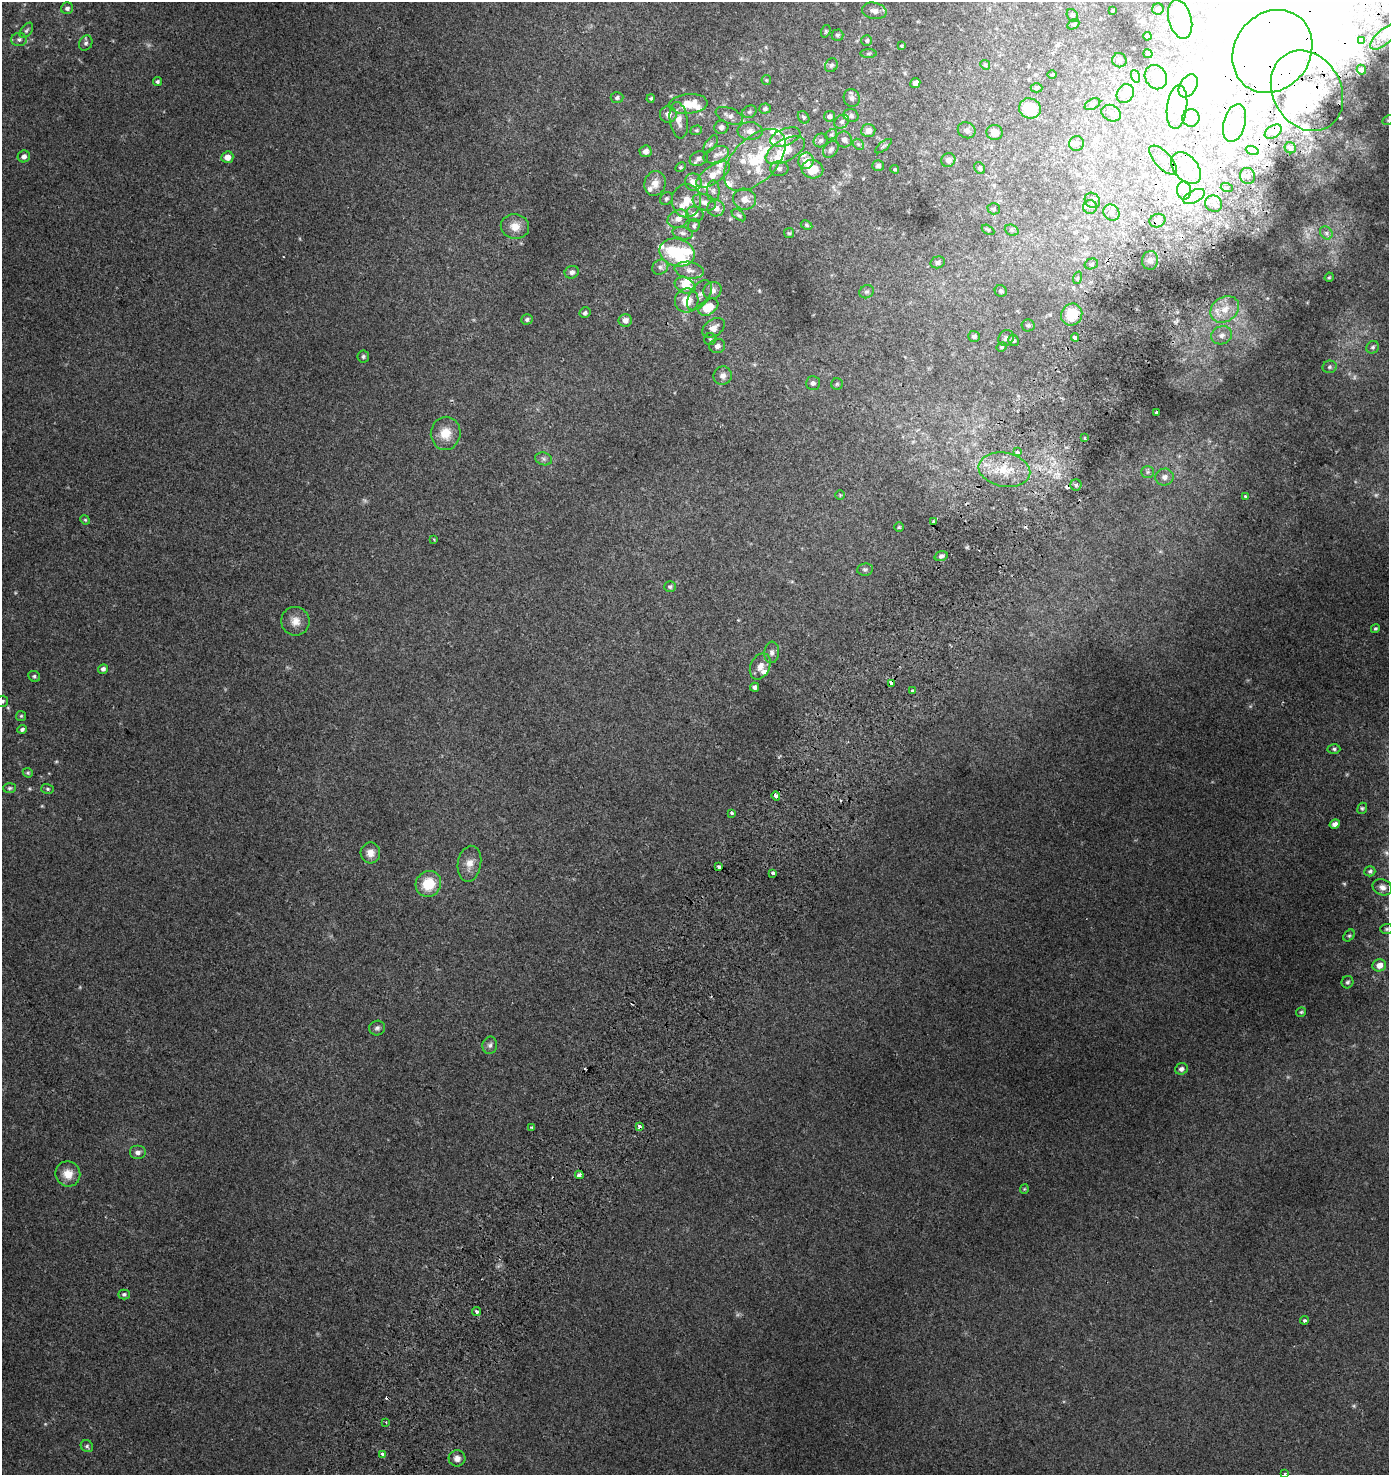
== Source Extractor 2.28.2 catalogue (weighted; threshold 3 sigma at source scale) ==
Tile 10 of 4 x 4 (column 2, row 3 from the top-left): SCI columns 1699-3085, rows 1538-3010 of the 6086 x 6030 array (HDU 1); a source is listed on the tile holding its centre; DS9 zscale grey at full resolution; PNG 1391 x 1477 px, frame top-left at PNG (2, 2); each listed source drawn as its Kron ellipse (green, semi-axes under 4 px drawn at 4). Shown black and unused: <1% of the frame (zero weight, under 2 of 3 exposures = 3% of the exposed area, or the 3 px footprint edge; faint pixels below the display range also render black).
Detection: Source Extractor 2.28.2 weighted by HDU 2 'WHT'; one run over the whole footprint, this tile lists its part. Background 0.00795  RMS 0.0063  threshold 0.0283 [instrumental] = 3 sigma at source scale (4.5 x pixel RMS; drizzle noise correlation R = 1.50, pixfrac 1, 0.0396/0.0396 arcsec/px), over >= 5 px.
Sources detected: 306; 10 too faint to see at this stretch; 40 inside a brighter object's white glare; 7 cosmic-ray / hot-pixel residue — neither listed nor drawn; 26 inside a brighter listed object's ellipse — not listed separately; the other 223 listed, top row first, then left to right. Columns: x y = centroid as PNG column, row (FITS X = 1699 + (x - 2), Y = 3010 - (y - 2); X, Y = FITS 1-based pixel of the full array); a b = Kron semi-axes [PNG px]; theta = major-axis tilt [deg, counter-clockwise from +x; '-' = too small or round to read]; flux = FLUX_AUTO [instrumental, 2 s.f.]
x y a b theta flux
67 8 6 6 - 1.8
1158 9 6 5 - 1.6
874 11 12 8 -11 3.5
1112 11 3 3 - 0.57
1072 15 7 5 -59 1.3
1180 19 19 11 -75 30
1073 24 6 4 29 0.87
26 30 9 5 52 1.3
826 31 6 4 73 0.76
837 35 6 5 - 1.1
1147 36 4 4 - 1.2
1384 37 17 7 43 5.2
19 39 8 6 2 1.9
867 40 5 5 - 1
1361 40 4 3 - 1.1
86 43 8 6 62 1.7
901 46 4 3 - 0.6
1272 51 43 37 53 320
868 54 8 4 1 0.78
1148 54 4 4 - 1.3
1119 60 7 7 - 1.6
831 65 7 6 - 1.4
985 65 5 4 - 0.83
1361 70 5 4 - 0.98
1052 74 4 3 - 0.52
1135 76 6 4 -71 0.94
1156 77 13 10 -60 8.8
766 80 5 4 - 0.6
157 82 4 4 - 1.1
915 83 5 4 - 3.1
1188 86 12 8 58 3.5
1037 88 6 4 0 0.86
1307 91 42 34 -60 29
1125 94 10 8 60 5.2
617 98 6 5 - 1.3
651 98 4 4 - 0.85
852 98 9 8 - 2
688 104 19 10 5 12
1092 104 8 5 28 1.2
1177 107 22 10 83 9.2
1030 108 11 10 - 16
765 109 6 5 - 1.1
749 112 7 6 - 1.2
1111 113 10 8 -29 2.8
668 114 8 8 - 3.4
729 116 14 7 -22 2.9
830 116 6 5 - 1.5
851 116 7 6 - 1.6
803 117 6 5 - 1
1191 118 9 8 - 2.5
679 120 18 9 -82 4.9
1388 120 7 4 26 0.88
842 122 8 6 34 1.8
1234 123 19 11 74 11
721 127 7 6 - 2.3
696 130 6 4 19 0.76
967 130 9 8 - 2.3
750 131 12 9 -2 4.2
868 131 7 6 - 3.4
994 132 8 7 - 4.2
1273 132 9 6 34 1.8
831 134 6 4 28 0.96
785 137 16 8 21 6.3
844 139 8 7 - 2.4
821 140 7 6 - 1.4
1076 143 7 7 - 1.8
710 144 10 5 54 1.5
858 144 6 4 -44 1
883 146 10 3 40 0.92
1290 148 6 5 - 1.3
831 149 9 6 51 1.9
785 150 21 10 28 15
1252 150 7 4 -19 1.3
646 151 6 6 - 3
716 155 13 8 21 3.3
24 156 6 6 - 2.6
227 157 6 5 - 5.2
699 159 9 7 24 2.1
755 160 38 22 45 33
948 160 7 6 - 2.9
1163 160 18 8 -47 5.4
806 161 8 7 - 6
878 165 6 5 - 1.4
681 167 5 4 - 0.82
980 168 6 5 - 1.1
1186 168 18 12 -50 13
779 169 9 7 1 2.2
812 169 11 9 -12 11
895 169 4 4 - 0.66
713 175 19 9 34 8.5
1247 176 8 7 - 2.8
693 182 9 8 - 5.1
655 183 13 10 72 5.4
1227 188 6 4 -19 0.92
1184 190 9 7 -86 3.8
713 191 10 6 90 2.1
1194 197 12 6 26 4.1
666 199 7 5 44 1.2
745 199 11 10 - 5.3
1092 200 8 7 - 1.7
686 201 16 14 88 9.1
704 202 12 8 -21 3.5
1214 204 9 8 - 2.8
1090 207 7 7 - 1.7
716 208 8 8 - 3.3
994 209 6 5 - 1
1111 212 8 7 - 2.2
695 214 9 7 -14 2.8
739 215 8 4 -37 1.1
678 219 11 8 26 4.4
1157 221 8 6 24 2.5
806 225 6 4 -28 0.81
694 226 6 5 - 1.1
515 227 14 12 -12 6.6
988 230 7 4 -29 0.74
1012 230 7 5 -20 1.2
683 233 10 6 -12 2
789 233 5 5 - 0.73
1326 233 7 5 -47 1.6
677 252 18 13 -14 25
1150 260 9 8 - 3
938 262 7 6 - 1.9
1091 264 7 5 16 1.1
660 267 8 7 - 2
689 270 15 8 -9 4.3
572 272 7 6 - 2
1329 277 5 4 - 0.71
1077 278 6 4 71 0.68
685 285 10 7 -22 8.5
712 291 9 8 - 3.4
1001 291 6 5 - 1.1
867 292 7 6 - 1.3
699 295 17 9 56 4.6
687 300 12 11 - 11
708 307 11 7 34 14
1225 309 15 12 35 8.5
585 313 5 5 - 1.3
1072 315 11 10 - 16
527 319 6 5 - 1.2
625 320 7 6 - 3.1
1028 325 6 6 - 1.2
713 328 12 8 35 4.1
1222 335 11 9 21 3.8
974 336 6 5 - 1.5
1075 337 4 3 - 5.1
1006 338 8 7 - 1.8
710 339 6 6 - 1
1013 340 6 5 - 1
717 346 8 7 - 2.7
1002 347 5 4 - 0.7
1373 347 7 6 - 1.2
363 356 6 6 - 1.1
1329 367 7 6 - 1.3
723 376 9 9 - 2.9
813 383 7 7 - 1.6
837 384 6 5 - 0.88
1157 413 3 3 - 7.5
446 433 16 15 - 10
1085 438 3 3 - 0.83
1017 452 4 3 - 4.5
544 459 8 6 -17 1.7
1004 470 26 17 -10 19
1148 472 6 5 - 1.2
1164 477 9 8 - 3
1076 485 5 5 - 1.2
840 495 5 5 - 0.74
1246 496 3 3 - 2
85 520 5 4 - 0.67
933 522 4 3 - 0.71
899 527 5 4 - 0.68
434 539 3 2 - 0.85
941 556 7 5 17 1.4
865 569 8 6 8 1.4
670 587 6 5 - 1.1
295 621 14 14 - 6
1375 629 4 4 - 0.89
772 652 11 7 84 2.5
760 666 14 9 64 4.5
103 669 5 4 - 1.8
34 676 6 5 - 1.1
891 683 4 3 - 3
755 687 4 4 - 1.5
913 691 3 3 - 3.2
2 701 5 5 - 1.2
21 716 5 5 - 0.79
22 729 5 4 - 1.4
1334 749 6 5 - 1.1
28 773 5 4 - 0.88
10 788 6 5 - 1
48 789 6 5 - 0.92
776 796 4 3 - 3.3
1362 808 6 4 68 0.9
732 813 3 3 - 4.1
1335 824 5 4 - 2.4
370 853 10 9 - 4.9
469 864 18 11 80 6
719 867 3 3 - 5.5
1370 871 5 5 - 1
773 873 4 3 - 2.3
428 884 13 12 - 17
1382 887 10 7 -22 2.9
1387 929 6 5 - 0.9
1349 936 6 5 - 0.98
1379 965 7 6 - 4.1
1347 982 6 6 - 1.1
1301 1012 5 5 - 0.77
377 1028 8 7 - 1.7
490 1045 9 7 78 2
1181 1069 6 5 - 2
640 1126 4 3 - 14
532 1127 3 3 - 1
137 1152 8 7 - 2.7
68 1174 13 12 - 7.5
579 1175 4 3 - 8.5
1024 1189 5 4 - 0.6
124 1294 5 5 - 1.2
476 1312 4 3 - 1.3
1304 1320 4 4 - 1
386 1422 3 3 - 0.42
87 1446 6 5 - 1.1
383 1454 3 3 - 4
457 1458 8 8 - 3.2
1285 1474 3 3 - 1.3
Overlapping masked pixels (flux is a lower limit): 5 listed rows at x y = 1272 51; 1307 91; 1157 221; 891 683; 640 1126
Isophote crosses this tile's border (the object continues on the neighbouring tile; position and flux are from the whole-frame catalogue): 4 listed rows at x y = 1384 37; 1388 120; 2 701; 1285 1474
Unlisted compact peaks at least as high as the median listed source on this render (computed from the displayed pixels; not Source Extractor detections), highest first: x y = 1227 227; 759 291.